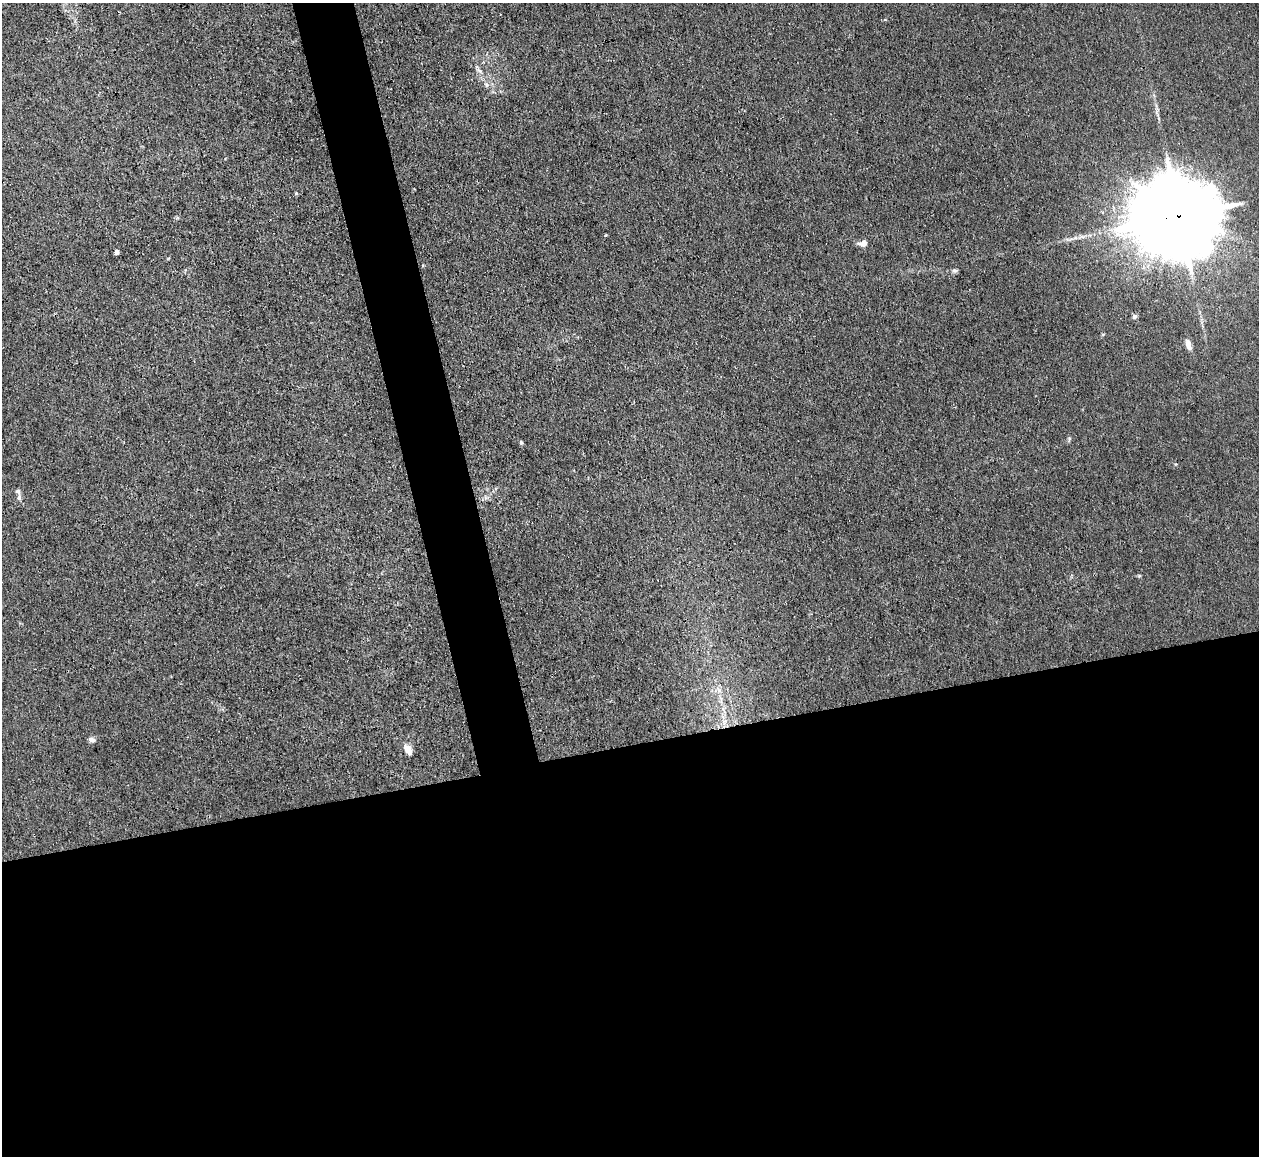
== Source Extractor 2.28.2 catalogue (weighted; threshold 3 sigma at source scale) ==
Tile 15 of 4 x 4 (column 3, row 4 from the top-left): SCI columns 2516-3772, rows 136-1289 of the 5030 x 5006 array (HDU 1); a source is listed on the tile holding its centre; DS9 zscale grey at full resolution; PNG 1261 x 1158 px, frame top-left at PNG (2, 3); no overlay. Shown black and unused: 39% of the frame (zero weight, under 3 of 4 exposures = <1% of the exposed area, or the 3 px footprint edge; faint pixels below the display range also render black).
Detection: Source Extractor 2.28.2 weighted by HDU 2 'WHT'; one run over the whole footprint, this tile lists its part. Background 0.0222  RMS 0.0058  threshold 0.0259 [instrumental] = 3 sigma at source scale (4.5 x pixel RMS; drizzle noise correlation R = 1.50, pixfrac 1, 0.05/0.05 arcsec/px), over >= 5 px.
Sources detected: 18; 1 inside a brighter listed object's ellipse — not listed separately; the other 17 listed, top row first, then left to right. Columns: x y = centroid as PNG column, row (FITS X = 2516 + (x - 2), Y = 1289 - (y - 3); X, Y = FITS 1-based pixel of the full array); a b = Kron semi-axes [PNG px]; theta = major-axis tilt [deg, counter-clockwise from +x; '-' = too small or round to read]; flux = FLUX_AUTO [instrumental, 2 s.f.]
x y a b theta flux
480 71 8 4 -37 1.4
487 85 6 5 - 1.3
296 193 4 4 - 0.66
1178 216 29 20 6 13000
863 243 10 7 21 3.8
116 252 4 4 - 3.4
955 271 6 6 - 1.2
1134 316 6 6 - 1.3
1103 334 6 3 18 0.53
1188 344 12 6 -78 3.8
1069 438 7 5 -80 0.91
521 442 5 4 - 0.91
19 497 11 6 77 1.8
721 700 14 4 -83 3.1
725 722 8 5 45 2.2
92 740 9 6 -18 2
408 749 13 7 -53 4.3
Overlapping masked pixels (flux is a lower limit): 1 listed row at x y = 1178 216